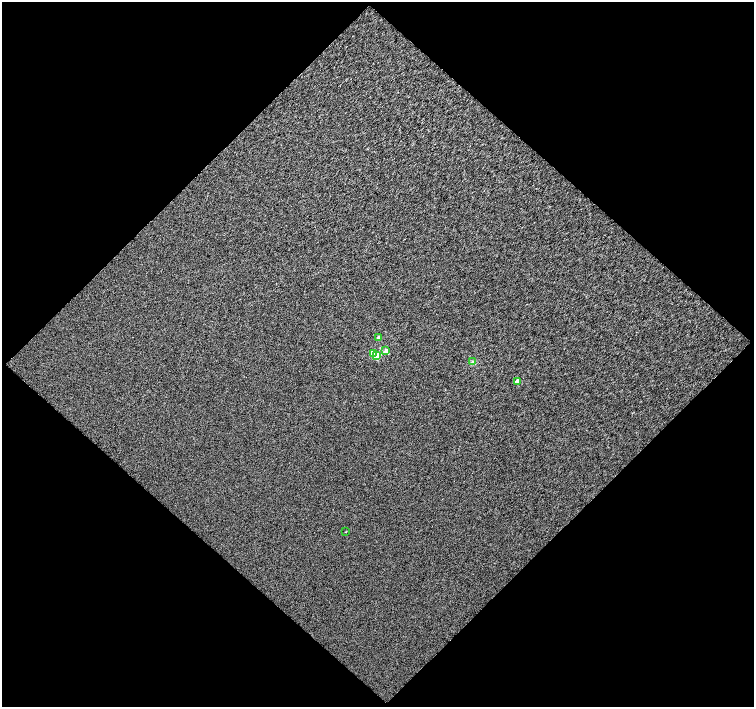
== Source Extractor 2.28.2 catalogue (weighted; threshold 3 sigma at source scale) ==
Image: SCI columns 1-1504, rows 46-1454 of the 1504 x 1505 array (HDU 1 of 3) = the unmasked area's bounding box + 8 px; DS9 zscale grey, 2 x 2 block average (1 PNG px = mean of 2 x 2 image px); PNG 756 x 709 px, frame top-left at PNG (2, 2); each listed source drawn as its Kron ellipse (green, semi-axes under 4 px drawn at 4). Shown black and unused: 51% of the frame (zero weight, under 3 of 4 exposures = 1% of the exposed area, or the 3 px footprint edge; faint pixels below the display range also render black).
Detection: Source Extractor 2.28.2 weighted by HDU 2 'WHT'. Background 0.00646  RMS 0.073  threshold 0.329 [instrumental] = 3 sigma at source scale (4.5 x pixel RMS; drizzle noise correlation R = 1.50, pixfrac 1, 0.0396/0.0396 arcsec/px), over >= 5 px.
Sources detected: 7; all 7 listed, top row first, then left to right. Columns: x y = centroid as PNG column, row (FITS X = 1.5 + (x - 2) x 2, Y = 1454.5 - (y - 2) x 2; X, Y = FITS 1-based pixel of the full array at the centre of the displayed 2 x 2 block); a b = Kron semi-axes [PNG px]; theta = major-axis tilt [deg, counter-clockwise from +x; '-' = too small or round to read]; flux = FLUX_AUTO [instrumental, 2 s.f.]
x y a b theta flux
379 338 3 2 - 110
386 351 3 3 - 94
373 353 3 3 - 330
377 356 3 3 - 370
472 362 3 2 - 11
517 381 3 2 - 110
345 532 2 2 - 5.7